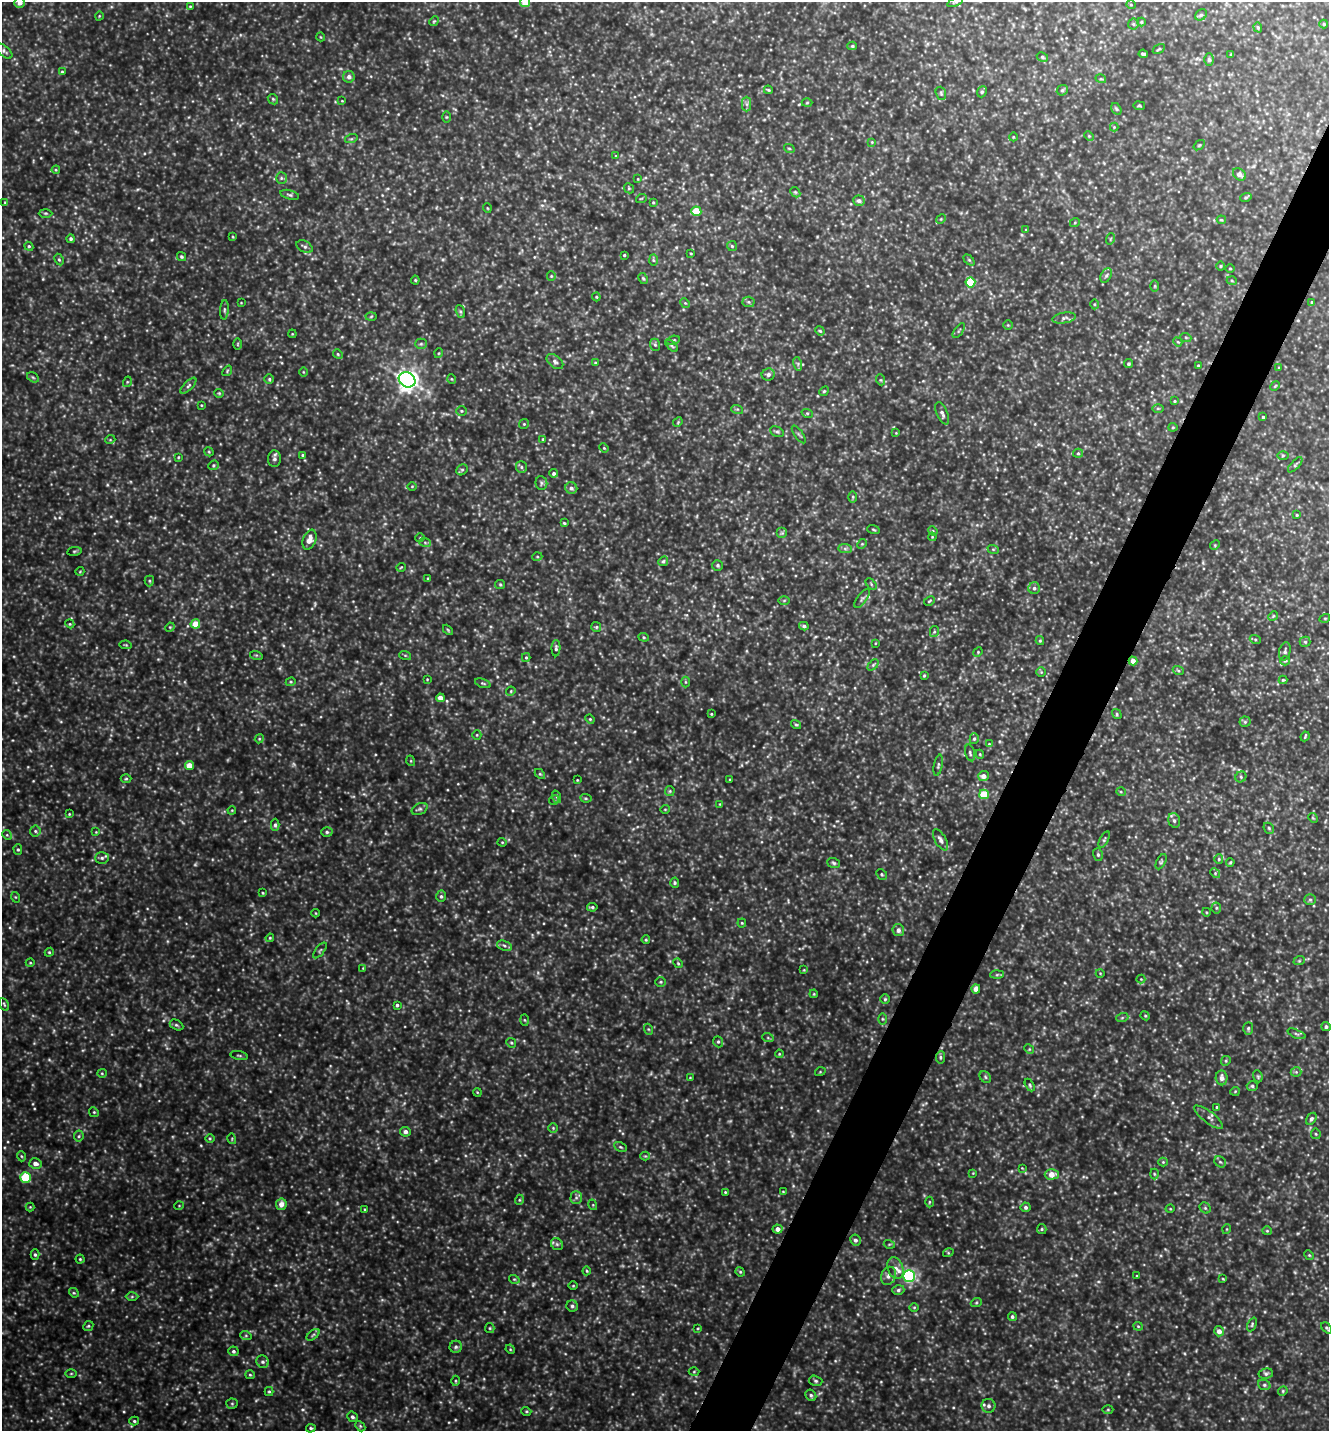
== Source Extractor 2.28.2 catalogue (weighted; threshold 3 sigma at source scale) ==
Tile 10 of 4 x 4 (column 2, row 3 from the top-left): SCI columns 1469-2795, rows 1431-2859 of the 5727 x 5718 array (HDU 1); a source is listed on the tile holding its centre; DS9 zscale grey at full resolution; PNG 1331 x 1433 px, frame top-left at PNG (2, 2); each listed source drawn as its Kron ellipse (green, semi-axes under 4 px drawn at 4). Shown black and unused: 4% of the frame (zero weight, under 4 of 8 exposures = <1% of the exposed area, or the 3 px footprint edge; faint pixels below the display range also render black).
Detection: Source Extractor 2.28.2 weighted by HDU 2 'WHT'; one run over the whole footprint, this tile lists its part. Background 0.451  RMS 0.061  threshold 0.252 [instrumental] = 3 sigma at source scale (4.09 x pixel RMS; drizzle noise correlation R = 1.36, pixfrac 0.8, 0.05/0.05 arcsec/px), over >= 5 px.
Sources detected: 434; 13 too faint to see at this stretch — neither listed nor drawn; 2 inside a brighter listed object's ellipse — not listed separately; the other 419 listed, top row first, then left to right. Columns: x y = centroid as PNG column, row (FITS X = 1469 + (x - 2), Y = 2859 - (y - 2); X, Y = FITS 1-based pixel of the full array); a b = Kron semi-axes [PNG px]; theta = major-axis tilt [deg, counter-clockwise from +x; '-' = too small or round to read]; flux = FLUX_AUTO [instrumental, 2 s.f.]
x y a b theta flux
525 2 5 5 - 83
955 2 8 3 22 8.2
20 3 5 5 - 31
1131 5 5 3 - 4.9
190 6 4 3 - 4.9
1201 15 6 5 - 11
99 16 4 3 - 4.2
434 21 5 4 - 6.4
1141 22 4 4 - 7
1133 24 5 5 - 8.4
1324 24 4 4 - 5.3
1258 27 5 4 - 6.7
321 37 4 3 - 4.3
852 46 5 4 - 7.6
1159 49 6 2 33 6.3
4 51 10 5 -40 13
1143 54 4 3 - 8.6
1231 54 3 3 - 5
1042 57 6 4 -28 8.2
1209 60 6 5 - 11
62 72 4 3 - 5.5
349 77 6 6 - 23
1101 79 5 3 - 6.5
768 90 4 3 - 6.2
1062 90 6 5 - 9.1
982 92 6 4 68 8.8
941 93 7 5 -70 11
273 99 6 4 -46 7.7
342 101 4 2 - 3.7
807 103 5 3 - 5.4
747 104 7 4 -90 13
1139 106 6 3 -8 5.7
1116 109 6 4 -59 8.3
446 117 6 4 -90 6.1
1114 127 4 4 - 5.1
1089 136 5 4 - 6.3
1013 137 4 3 - 4.5
351 139 6 4 18 8
872 142 4 4 - 4.7
1199 145 6 3 36 5.7
789 148 5 3 - 5.3
616 156 4 3 - 4.6
56 170 4 3 - 4.9
1239 174 7 5 -40 29
281 178 6 5 - 11
638 179 4 2 - 3.7
629 188 5 4 - 6.9
795 192 6 4 -45 8.6
290 195 9 4 -15 11
1246 197 6 3 19 6.7
641 199 5 3 - 5
859 201 6 5 - 18
653 202 3 3 - 5.3
5 203 4 3 - 4.7
487 208 5 3 - 4.3
696 211 5 5 - 180
45 213 7 3 0 7.6
941 219 5 4 - 6.2
1221 220 5 4 - 5.5
1075 222 5 3 - 5.1
1026 230 4 3 - 5
233 237 4 3 - 5
71 239 4 4 - 11
1110 239 6 3 71 5.1
29 246 5 4 - 8
732 246 5 5 - 8.3
305 247 9 5 -27 14
691 253 3 2 - 4.3
624 255 3 3 - 6.3
181 257 5 4 - 8.9
59 259 6 4 -63 9.1
653 260 6 4 -88 7.4
969 260 6 4 -45 7.3
1220 266 5 3 - 5.1
1230 268 4 3 - 4.9
1106 275 7 5 62 11
551 276 4 4 - 6.2
643 278 6 4 -62 7.5
415 280 4 4 - 6.4
1232 281 5 3 - 5.5
970 282 5 5 - 240
1155 286 6 4 89 5.9
596 297 4 4 - 5.9
749 302 6 5 - 11
1312 302 4 3 - 8.5
241 303 4 3 - 3.8
685 303 5 4 - 7.3
1094 304 5 3 - 5.1
224 310 10 4 86 12
460 312 6 4 -70 9
371 316 5 3 - 6
1064 318 12 5 10 19
1008 325 5 5 - 6.7
820 331 5 4 - 6.8
959 331 9 2 54 5.5
292 334 4 3 - 4.5
1186 338 5 3 - 5.6
673 340 7 3 14 6.8
1178 342 5 3 - 5.3
238 344 6 3 89 5.5
421 344 5 5 - 8.7
655 345 6 5 - 9.5
672 346 7 4 -45 7.6
439 353 5 3 - 4.9
338 354 5 4 - 6.8
555 362 10 6 -39 17
595 363 4 3 - 5.5
798 364 7 4 -73 10
1128 364 4 4 - 8.5
1198 365 3 2 - 5.4
1279 368 3 3 - 5.2
227 371 6 4 51 7.1
303 372 5 3 - 4.7
768 374 6 6 - 16
33 377 6 4 -31 8.3
269 379 5 5 - 8.4
452 379 5 3 - 4.6
407 380 9 7 -31 3300
881 380 5 3 - 5.7
127 382 5 3 - 5.6
188 386 10 4 45 14
1275 386 5 4 - 5.7
824 391 5 4 - 7.7
219 393 4 4 - 5.9
1175 401 3 3 - 5.1
201 405 3 3 - 4.4
1158 408 6 4 0 7.4
737 409 6 4 -17 7.6
461 411 5 4 - 7.8
807 413 6 3 -18 6.8
942 413 12 5 -66 21
1263 417 3 3 - 6.2
678 422 5 4 - 5.8
524 424 5 4 - 7.8
1173 427 4 4 - 6.2
777 432 7 5 -27 11
896 433 3 3 - 3.4
799 434 10 2 -54 8.7
543 439 4 3 - 4.5
110 440 5 3 - 5.1
604 448 5 3 - 5.1
209 452 5 3 - 5.6
1078 453 5 4 - 8.7
302 455 4 3 - 6
1283 455 5 3 - 6.5
178 457 3 3 - 4.6
274 459 8 6 87 17
213 465 5 4 - 7.1
1295 465 9 3 47 9.5
521 467 6 5 - 11
462 470 6 5 - 9
554 473 4 4 - 12
541 483 7 6 - 11
412 486 5 3 - 4.8
571 488 6 5 - 17
853 497 5 3 - 7.1
1297 515 3 3 - 5.2
564 523 4 3 - 5.8
873 529 6 3 -19 6
933 531 5 4 - 6.1
782 533 5 5 - 9.6
932 537 4 3 - 4.5
420 538 5 3 - 4.3
309 540 10 6 68 49
425 542 6 4 -20 7.8
862 544 5 4 - 6.7
1215 545 5 4 - 6.2
845 548 7 4 0 11
993 549 6 3 -18 7.1
74 551 7 4 8 7.7
537 557 5 3 - 5.6
663 561 5 4 - 9.1
718 565 5 5 - 10
401 567 5 3 - 4.7
80 571 4 3 - 4.2
428 578 4 3 - 5
149 581 5 4 - 8.2
500 584 5 4 - 7.2
871 584 7 4 -47 9.1
1034 588 6 6 - 15
862 598 11 4 55 13
784 600 6 4 1 6.5
929 601 6 3 29 6.6
1273 616 5 4 - 6.3
1325 618 5 3 - 5
70 624 4 3 - 5.7
195 624 5 4 - 91
804 626 5 4 - 12
170 627 5 4 - 5.8
596 627 5 5 - 8.1
448 630 6 3 -46 6
934 632 6 4 76 8.2
644 637 5 4 - 7.2
1255 639 5 3 - 6.7
1040 641 4 4 - 5.9
1305 642 5 5 - 7.6
875 643 4 2 - 3.9
126 645 6 4 -11 6.8
556 648 8 4 88 12
1285 651 9 5 78 15
978 652 5 4 - 6.1
256 655 6 4 -17 7.7
405 655 6 4 -19 6.6
526 657 4 4 - 6.5
1133 661 4 4 - 38
1285 661 5 4 - 7.5
873 665 6 4 45 8.9
1178 670 5 3 - 7.5
1041 672 4 4 - 6.1
924 676 4 3 - 5.7
427 679 3 2 - 3.7
1283 680 4 4 - 6.1
291 682 5 4 - 6.7
685 682 5 3 - 6.1
483 683 8 4 -18 8.8
511 691 5 3 - 5.3
440 698 4 4 - 42
711 714 3 3 - 4.7
1117 714 5 4 - 8
590 719 5 4 - 6.3
1245 722 5 5 - 8.6
796 724 5 4 - 8.4
477 735 5 4 - 6.7
1305 736 5 3 - 6
259 739 4 3 - 5.3
974 739 5 4 - 9
989 744 4 4 - 5.1
970 753 8 4 -75 12
980 754 4 4 - 5.5
411 761 5 3 - 5.3
938 765 10 3 78 9.1
189 766 4 4 - 76
540 774 6 4 -44 7
983 776 5 5 - 32
1241 777 6 5 - 9.8
126 779 5 3 - 6.5
577 780 2 2 - 4.2
730 780 4 2 - 5
670 791 5 4 - 6.6
1121 792 5 3 - 5.7
984 794 5 5 - 160
557 797 6 4 -72 7.8
586 798 5 4 - 6.9
554 800 5 4 - 7.3
720 804 3 3 - 4.2
420 809 8 5 26 13
665 809 5 3 - 4.2
232 810 4 3 - 4.3
69 814 4 3 - 5
1313 818 5 4 - 5.8
1174 820 7 5 -74 15
275 825 6 4 -89 12
1269 828 6 5 - 8.1
35 831 5 5 - 11
96 832 3 3 - 4
327 832 6 5 - 10
7 835 5 4 - 7.3
940 840 12 5 -59 25
1104 840 9 3 63 9
502 842 4 4 - 5.6
18 850 5 4 - 7.3
1098 855 6 5 - 9.6
102 858 7 5 2 14
1219 859 5 4 - 7.3
1161 862 8 4 63 9.5
1230 862 4 3 - 6.4
834 863 6 5 - 9.8
1215 873 5 4 - 7.7
882 874 6 5 - 7.7
675 883 5 4 - 7.9
263 893 4 3 - 5.2
441 896 6 5 - 11
15 897 5 3 - 5.3
1310 900 6 5 - 9.6
592 907 5 3 - 9.6
1216 908 5 5 - 8.2
1206 912 4 3 - 4.9
316 913 4 3 - 4.2
742 923 4 4 - 6.2
898 930 6 5 - 22
270 938 4 4 - 5.8
646 940 4 3 - 6.3
504 946 8 5 -20 14
320 950 9 3 50 7.7
49 952 4 4 - 6.5
1299 961 6 3 18 6.6
30 963 4 3 - 4.7
678 963 5 4 - 6.9
363 968 4 4 - 4.8
804 970 4 4 - 4.7
1100 973 4 3 - 4
997 975 7 4 2 9.2
1141 979 4 4 - 6.2
661 982 5 4 - 7.5
976 989 4 4 - 40
814 994 4 3 - 4.7
885 999 4 4 - 6.9
4 1004 7 3 -63 6.9
397 1005 4 3 - 9.1
1145 1016 5 4 - 6.2
1122 1018 6 4 19 8.1
882 1019 5 3 - 5.8
524 1020 6 4 -88 7
176 1025 7 5 -27 10
1326 1027 4 4 - 12
1248 1028 6 5 - 9.2
648 1029 5 3 - 6
1296 1034 9 3 -23 10
768 1038 6 3 -19 6.3
718 1042 6 4 -68 9.2
511 1043 5 4 - 7.6
1029 1049 5 4 - 6.4
779 1054 4 3 - 5.3
239 1056 9 3 -11 7.8
940 1057 6 4 84 8.9
1226 1061 5 4 - 7.5
820 1072 5 3 - 5.3
1296 1072 5 5 - 9.2
102 1073 5 4 - 6
1258 1076 6 4 -70 7.4
985 1077 6 5 - 9.8
690 1078 4 2 - 3.6
1222 1078 7 6 - 28
1030 1085 7 4 -61 9.2
1252 1086 5 5 - 10
1235 1091 4 4 - 5.4
477 1092 4 3 - 5
1217 1107 3 3 - 8
94 1112 5 4 - 6.9
1209 1117 18 6 -38 25
1311 1119 6 4 57 12
553 1128 4 4 - 7.3
405 1132 5 5 - 19
1316 1134 5 5 - 6.9
79 1136 5 5 - 9.2
210 1138 5 3 - 5.6
232 1139 5 3 - 5.6
620 1147 7 4 -27 8.4
21 1156 5 3 - 5.9
645 1156 4 4 - 5.7
1163 1162 4 4 - 6.1
1220 1162 6 5 - 9.7
35 1163 6 5 - 29
1022 1168 3 3 - 3.9
973 1173 4 4 - 4.3
1052 1174 7 5 1 61
1154 1174 5 3 - 6.2
25 1178 5 5 - 270
725 1192 4 3 - 5.3
783 1192 4 3 - 4.2
576 1198 6 5 - 13
519 1200 5 3 - 5.7
929 1202 5 3 - 5.4
281 1204 6 5 - 40
593 1205 5 3 - 5.1
179 1206 5 3 - 4.3
30 1207 4 4 - 5.7
1026 1207 5 5 - 13
1205 1208 6 5 - 8
365 1209 3 3 - 4.9
1170 1209 4 3 - 4.8
777 1229 5 4 - 30
1042 1229 5 4 - 7.8
1227 1229 5 3 - 4.4
1267 1231 5 4 - 6.3
855 1240 5 5 - 17
557 1244 6 5 - 11
889 1244 5 3 - 6
948 1253 5 3 - 5.5
35 1255 5 4 - 9.8
1309 1255 5 4 - 6.5
80 1259 4 4 - 6.9
895 1268 11 7 -69 30
587 1271 4 4 - 5.6
740 1272 5 4 - 6.4
888 1276 9 7 66 24
909 1276 6 5 - 990
1137 1276 3 3 - 5.1
514 1279 5 3 - 5.7
1223 1279 4 3 - 4.5
573 1286 4 3 - 5
898 1290 6 5 - 12
74 1293 5 4 - 6.9
132 1297 6 4 1 8.1
976 1303 5 3 - 7.1
572 1306 5 5 - 13
914 1307 5 3 - 5.6
1012 1317 4 4 - 9.9
1252 1324 7 4 65 7.9
88 1326 6 4 44 8.2
1138 1326 4 4 - 5.6
490 1328 5 4 - 7.5
698 1328 4 3 - 5
1327 1328 6 4 -48 8.7
1219 1331 5 5 - 31
313 1335 7 4 37 9.7
246 1336 6 4 -19 7.8
456 1347 6 6 - 13
510 1349 5 4 - 5.6
233 1351 5 4 - 11
263 1362 6 6 - 15
694 1372 5 3 - 5.6
71 1373 5 3 - 5.7
1266 1374 7 5 10 12
250 1375 5 4 - 7.2
455 1381 5 3 - 5.5
816 1381 7 5 -16 9.9
1264 1385 6 5 - 10
269 1391 4 4 - 7
1283 1391 5 4 - 6.8
811 1395 6 5 - 11
232 1404 5 5 - 8.6
989 1406 7 7 - 20
1108 1410 5 3 - 5.6
526 1411 5 3 - 5.9
352 1417 5 5 - 12
134 1421 5 4 - 8.1
360 1426 6 4 -48 8
311 1428 5 4 - 8
Overlapping masked pixels (flux is a lower limit): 1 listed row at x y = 1133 661
Isophote crosses this tile's border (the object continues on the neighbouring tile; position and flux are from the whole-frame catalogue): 3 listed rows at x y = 525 2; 955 2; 20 3
Unlisted compact peaks at least as high as the median listed source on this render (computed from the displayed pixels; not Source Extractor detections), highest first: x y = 303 1410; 71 1011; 124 1412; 201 1145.